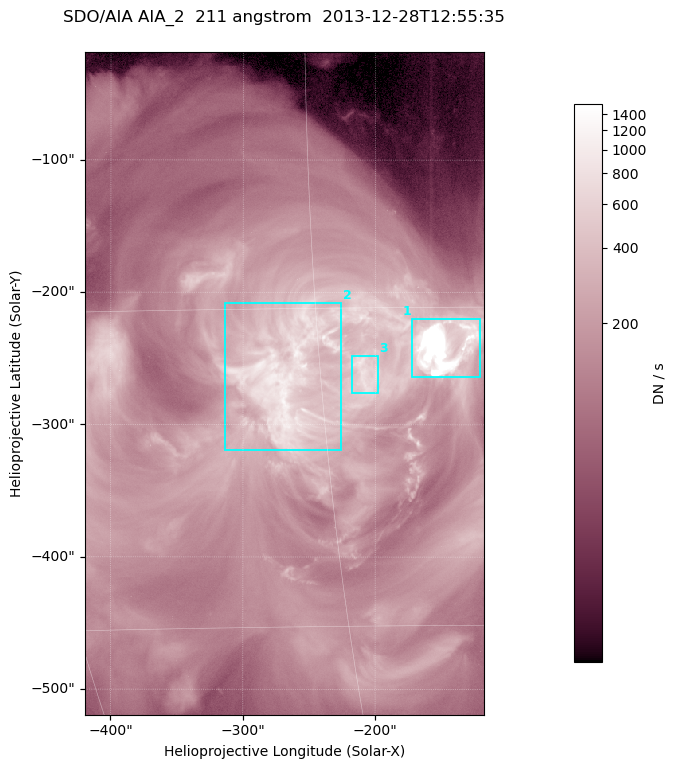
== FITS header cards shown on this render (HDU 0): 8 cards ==
TELESCOP= 'SDO/AIA '
INSTRUME= 'AIA_2   '
WAVELNTH=                  211
WAVEUNIT= 'angstrom'
DATE-OBS= '2013-12-28T12:55:35.62'
CTYPE1  = 'HPLN-TAN'
CTYPE2  = 'HPLT-TAN'
BUNIT   = 'DN / s  '

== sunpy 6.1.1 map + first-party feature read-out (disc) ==
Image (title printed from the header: SDO/AIA AIA_2  211 angstrom  2013-12-28T12:55:35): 501 x 833 px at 0.601 arcsec/px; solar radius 976 arcsec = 1624 px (partial field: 5.0% of the solar disc is inside the frame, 100% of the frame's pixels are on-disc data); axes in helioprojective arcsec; data unit DN / s (BUNIT, on the colour bar)
Orientation: roll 0.0563 deg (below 1 deg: not rotated)
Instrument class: DISC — disc imager (sunpy class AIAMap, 211 A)
Bright regions (active regions / flare kernels): reference = the on-disc median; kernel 5 px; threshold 5 sigma = 484 DN / s over a disc level ~142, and >= 1.15x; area >= 417 px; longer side >= 6 px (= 3.6 arcsec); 3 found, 3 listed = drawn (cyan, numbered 1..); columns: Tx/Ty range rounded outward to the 2 arcsec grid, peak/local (2 s.f.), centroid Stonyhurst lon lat
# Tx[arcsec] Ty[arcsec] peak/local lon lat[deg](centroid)
1 -174..-120 -264..-220 40 -9 -17
2 -314..-224 -320..-208 8.4 -17 -18
3 -218..-198 -276..-248 6.4 -13 -18